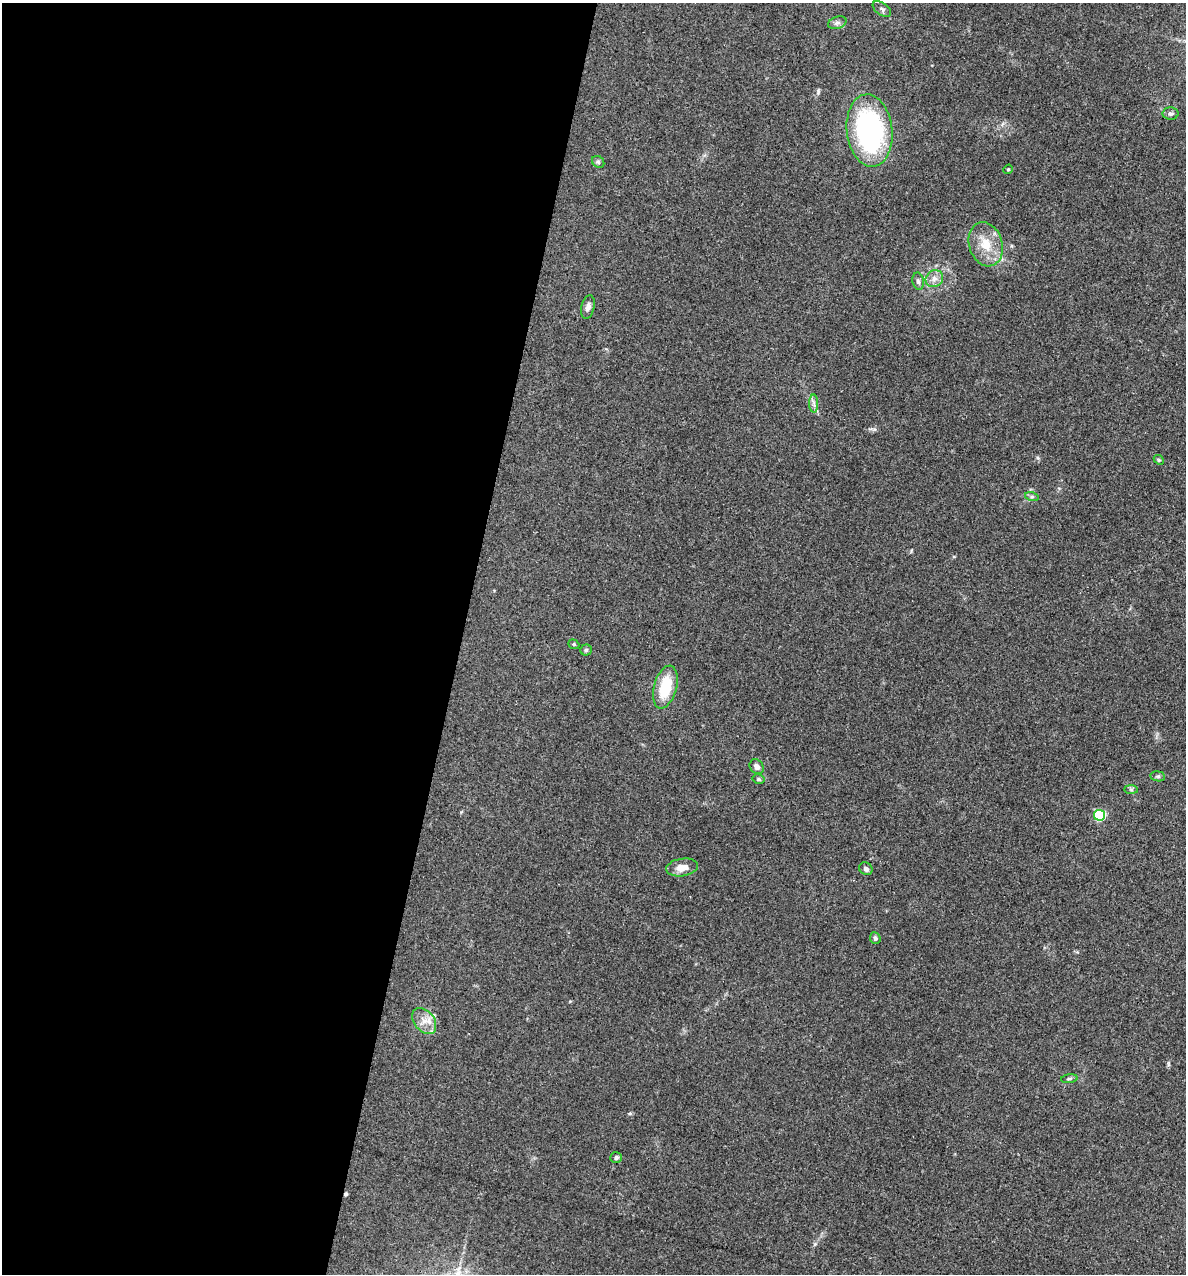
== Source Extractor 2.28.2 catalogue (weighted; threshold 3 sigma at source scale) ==
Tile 5 of 4 x 4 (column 1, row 2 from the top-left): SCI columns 124-1307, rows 2543-3814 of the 5104 x 5085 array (HDU 1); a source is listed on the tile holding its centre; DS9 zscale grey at full resolution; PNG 1188 x 1276 px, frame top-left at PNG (2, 3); each listed source drawn as its Kron ellipse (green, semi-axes under 4 px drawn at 4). Shown black and unused: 39% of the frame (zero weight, under 3 of 4 exposures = <1% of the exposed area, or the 3 px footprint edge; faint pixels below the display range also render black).
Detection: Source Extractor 2.28.2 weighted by HDU 2 'WHT'; one run over the whole footprint, this tile lists its part. Background 0.25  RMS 0.0093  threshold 0.042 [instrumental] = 3 sigma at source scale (4.5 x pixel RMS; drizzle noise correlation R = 1.50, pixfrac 1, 0.05/0.05 arcsec/px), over >= 5 px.
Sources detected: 28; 1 cosmic-ray / hot-pixel residue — neither listed nor drawn; the other 27 listed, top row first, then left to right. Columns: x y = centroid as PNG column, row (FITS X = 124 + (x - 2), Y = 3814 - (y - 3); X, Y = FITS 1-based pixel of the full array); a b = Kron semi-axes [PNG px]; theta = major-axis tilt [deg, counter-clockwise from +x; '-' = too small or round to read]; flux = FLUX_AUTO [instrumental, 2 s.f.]
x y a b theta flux
882 9 10 6 -37 2.7
837 23 9 6 18 2.9
1170 114 8 6 2 2.3
870 130 36 23 -83 180
598 162 7 5 -44 1.7
1008 169 5 4 - 1.1
986 244 22 16 -73 21
934 279 9 8 - 5.2
918 281 9 5 -79 2.5
588 307 12 6 77 4.3
814 404 9 4 -89 2.7
1159 460 6 4 -42 1.2
1032 497 7 4 -18 1.8
574 644 6 4 -21 1.2
586 650 5 5 - 1.5
665 687 22 11 75 32
757 767 8 6 -52 4.3
1158 776 7 5 -7 1.8
758 779 6 5 - 1.7
1131 790 7 4 -1 1.5
1100 815 5 5 - 78
682 867 16 8 8 10
866 869 7 6 - 3.2
875 938 6 5 - 2.5
424 1021 14 10 -51 10
1069 1079 8 4 7 1.8
616 1158 6 5 - 2.3
Unlisted compact peaks at least as high as the median listed source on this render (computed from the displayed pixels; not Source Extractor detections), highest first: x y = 818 91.